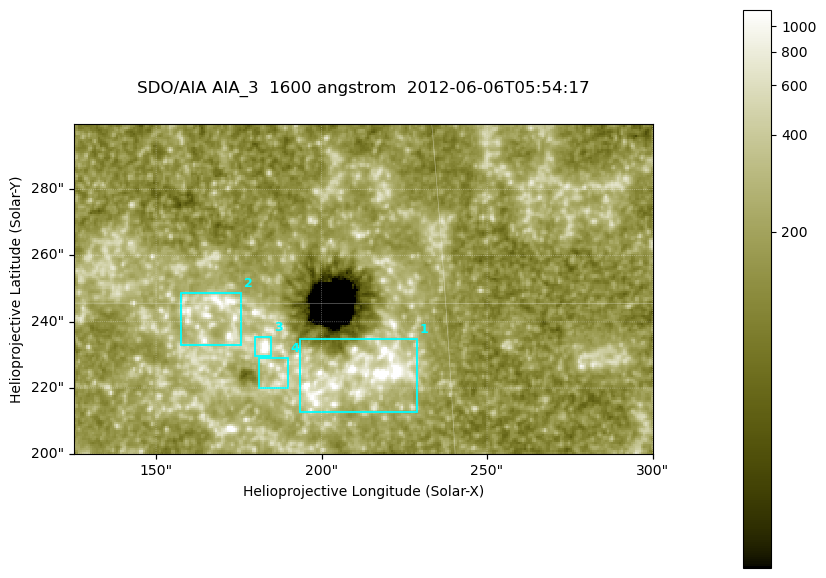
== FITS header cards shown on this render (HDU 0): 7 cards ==
TELESCOP= 'SDO/AIA '
INSTRUME= 'AIA_3   '
WAVELNTH=                 1600
WAVEUNIT= 'angstrom'
DATE-OBS= '2012-06-06T05:54:17.12'
CTYPE1  = 'HPLN-TAN'
CTYPE2  = 'HPLT-TAN'

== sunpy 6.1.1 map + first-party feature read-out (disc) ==
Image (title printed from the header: SDO/AIA AIA_3  1600 angstrom  2012-06-06T05:54:17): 287 x 164 px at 0.609 arcsec/px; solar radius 946 arcsec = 1552 px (partial field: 0.6% of the solar disc is inside the frame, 100% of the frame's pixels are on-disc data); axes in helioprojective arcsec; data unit not stated in the header (colour bar unlabelled)
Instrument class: DISC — disc imager (sunpy class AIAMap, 1600 A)
Bright regions (active regions / flare kernels): reference = the on-disc median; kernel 3 px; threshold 5 sigma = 328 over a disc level ~181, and >= 1.15x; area >= 47 px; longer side >= 3 px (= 1.8 arcsec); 4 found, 4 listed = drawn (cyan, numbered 1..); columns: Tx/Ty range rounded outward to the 2 arcsec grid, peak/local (2 s.f.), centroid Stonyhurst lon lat
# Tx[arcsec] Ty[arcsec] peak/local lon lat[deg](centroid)
1 192..230 212..236 18 +13 +14
2 156..176 232..250 6.2 +11 +15
3 180..186 230..236 11 +11 +14
4 180..190 220..230 4.3 +12 +14